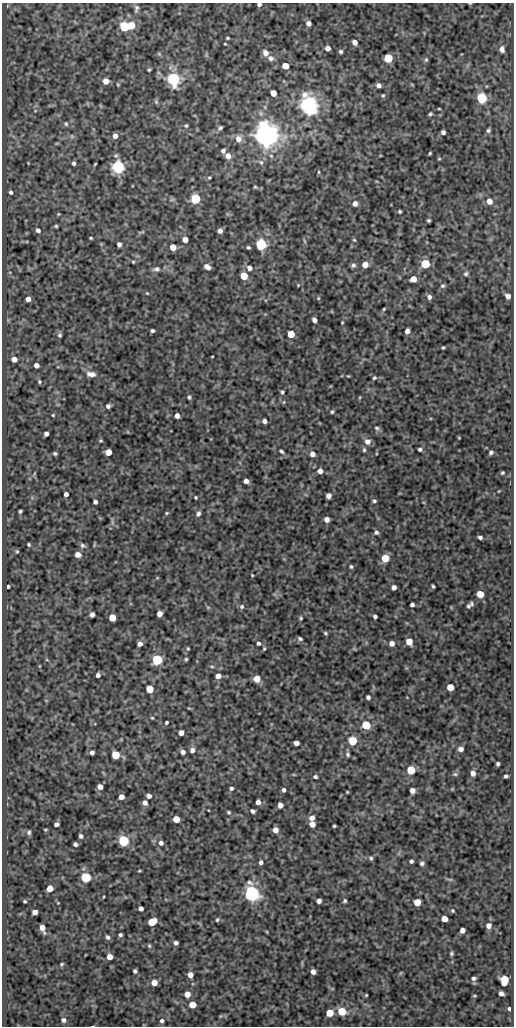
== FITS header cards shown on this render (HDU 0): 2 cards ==
NAXIS1  =                  512
NAXIS2  =                 1024

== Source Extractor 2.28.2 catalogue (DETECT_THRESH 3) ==
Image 512 x 1024 px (HDU 0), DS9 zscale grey, 1 PNG px = 1 image px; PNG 516 x 1028 px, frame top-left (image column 1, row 1024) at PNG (2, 3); no overlay
Background 70.6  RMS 0.48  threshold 1.45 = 3 sigma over >= 5 px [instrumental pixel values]
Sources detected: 270; all 270 listed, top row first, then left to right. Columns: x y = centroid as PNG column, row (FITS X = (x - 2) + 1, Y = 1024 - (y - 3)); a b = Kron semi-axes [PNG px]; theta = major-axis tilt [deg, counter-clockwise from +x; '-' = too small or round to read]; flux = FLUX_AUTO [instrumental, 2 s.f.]
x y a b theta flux
470 3 4 3 - 24
259 4 4 3 - 90
136 9 10 5 81 90
308 23 5 4 - 130
131 25 5 5 - 1000
124 26 5 5 - 3400
228 38 3 2 - 37
355 42 5 4 - 210
225 44 3 2 - 27
327 48 4 4 - 210
502 49 7 6 - 140
341 51 4 4 - 66
265 53 6 5 - 200
159 54 6 4 -45 41
271 58 7 6 - 140
388 58 5 5 - 2000
426 60 6 5 - 59
285 66 5 5 - 480
149 70 4 3 - 40
173 79 6 5 - 10000
106 81 5 5 - 330
379 85 5 4 - 120
412 85 5 3 - 28
273 93 5 4 - 470
383 95 5 4 - 41
482 98 5 5 - 3800
156 102 7 5 -70 49
308 105 7 6 - 27000
265 107 6 3 -72 42
439 109 4 2 - 28
35 111 5 3 - 31
430 114 4 3 - 54
66 124 6 5 - 54
186 125 5 4 - 49
220 128 6 4 32 66
488 130 5 4 - 67
443 132 4 4 - 97
265 135 7 7 - 53000
72 136 6 6 - 56
115 136 5 4 - 200
238 139 8 7 - 240
223 151 5 4 - 83
430 153 3 3 - 38
228 156 6 5 - 270
439 159 4 4 - 32
261 162 8 6 -57 95
28 163 2 2 - 19
74 163 4 4 - 75
95 164 3 2 - 30
118 167 5 5 - 10000
319 172 5 3 - 34
209 177 4 3 - 38
255 187 4 4 - 37
11 192 5 4 - 73
195 199 5 5 - 3600
172 200 7 4 19 45
489 201 6 6 - 280
355 203 6 6 - 150
400 211 3 3 - 46
58 214 4 3 - 31
429 220 3 3 - 48
56 226 4 4 - 47
38 230 5 4 - 100
220 231 4 4 - 140
141 232 10 3 18 47
91 238 3 3 - 37
185 240 5 4 - 290
354 240 5 4 - 37
304 241 6 4 -71 43
119 244 4 4 - 120
261 244 5 5 - 5800
173 247 5 5 - 570
248 247 4 3 - 50
133 262 4 4 - 36
365 264 5 5 - 390
425 264 5 5 - 2000
353 265 6 5 - 82
207 267 6 4 -29 180
249 268 6 6 - 160
156 269 9 6 6 130
466 274 6 5 - 70
244 276 5 5 - 970
413 279 5 5 - 390
298 285 4 3 - 29
442 286 6 5 - 63
147 293 4 4 - 31
508 296 5 4 - 180
429 297 5 5 - 120
318 298 4 4 - 32
28 299 5 4 - 200
384 309 3 3 - 33
314 320 5 4 - 130
342 322 3 2 - 28
152 331 4 3 - 64
407 331 5 4 - 180
291 334 5 5 - 900
59 335 6 5 - 67
443 347 4 3 - 41
212 357 3 2 - 22
14 359 5 4 - 310
36 365 4 4 - 210
91 374 12 7 -8 200
348 376 4 3 - 27
374 378 5 4 - 52
39 382 5 5 - 51
282 392 4 4 - 62
189 397 4 4 - 64
108 406 5 4 - 96
332 412 4 3 - 48
53 415 5 4 - 34
177 416 5 4 - 160
264 421 4 4 - 110
377 428 7 5 -33 66
46 434 4 4 - 120
459 438 3 2 - 23
101 441 5 3 - 38
367 441 6 6 - 200
420 449 4 3 - 71
364 450 6 4 -77 55
281 451 6 4 -35 57
108 452 5 5 - 520
491 452 5 4 - 74
55 453 3 3 - 50
312 454 5 5 - 220
320 471 5 4 - 220
502 473 4 3 - 46
246 481 5 4 - 150
66 494 4 4 - 130
328 496 5 4 - 180
196 497 3 3 - 40
374 501 4 4 - 57
95 502 4 4 - 110
20 511 4 3 - 61
166 513 4 4 - 36
198 514 6 5 - 100
327 519 5 4 - 230
112 522 7 4 -72 63
376 532 5 5 - 75
480 537 4 3 - 80
29 545 3 3 - 46
82 545 7 6 - 82
17 551 5 4 - 40
78 554 5 5 - 230
385 558 5 5 - 1100
351 566 4 4 - 54
252 575 3 2 - 30
8 586 3 3 - 74
433 586 4 3 - 48
394 587 4 4 - 150
480 594 5 5 - 880
472 604 5 4 - 51
412 605 4 4 - 90
242 606 6 6 - 77
468 606 6 5 - 55
208 607 6 4 0 41
92 614 4 4 - 140
159 614 5 4 - 270
375 617 4 4 - 79
112 618 5 5 - 870
301 618 4 4 - 43
325 633 4 3 - 45
300 639 6 4 -25 61
409 642 5 5 - 560
258 643 4 4 - 72
392 643 5 5 - 200
140 644 5 4 - 130
188 648 3 3 - 35
264 649 4 3 - 38
354 649 6 3 -37 31
186 659 4 3 - 44
47 660 5 3 - 31
157 660 5 5 - 4100
39 666 5 3 - 30
212 666 6 4 -1 43
98 675 4 4 - 120
218 676 5 5 - 200
257 679 5 5 - 610
450 687 5 5 - 730
150 689 5 5 - 840
368 697 4 4 - 89
189 708 6 3 -18 29
152 718 4 3 - 33
166 722 4 3 - 53
366 725 5 5 - 2100
181 733 5 4 - 210
353 741 5 5 - 1800
296 743 5 4 - 170
461 749 5 4 - 150
192 750 5 5 - 150
92 752 4 4 - 100
183 752 5 5 - 120
348 754 6 5 - 68
115 755 5 5 - 1400
498 764 4 4 - 71
411 770 5 5 - 1300
473 773 5 4 - 170
455 774 6 5 - 54
506 776 4 3 - 69
315 777 4 3 - 71
100 787 5 4 - 240
231 788 4 4 - 76
284 790 4 3 - 81
412 791 5 5 - 180
347 792 3 2 - 27
149 796 5 4 - 150
121 797 5 4 - 240
258 802 4 4 - 170
145 803 6 5 - 140
280 805 5 5 - 230
252 811 5 4 - 80
229 812 4 3 - 50
312 818 6 5 - 170
176 819 5 5 - 600
56 824 4 4 - 110
312 824 5 5 - 290
334 826 3 3 - 45
45 830 3 2 - 30
275 830 5 5 - 310
29 832 5 4 - 77
81 836 4 4 - 73
123 841 5 5 - 5100
161 843 5 5 - 110
75 844 4 4 - 89
371 858 5 5 - 62
411 861 4 4 - 75
261 862 4 4 - 94
422 863 4 4 - 81
139 871 5 3 - 31
86 877 5 5 - 3500
449 879 10 3 -8 51
50 888 5 5 - 520
252 893 6 6 - 15000
103 897 4 2 - 26
25 901 3 3 - 44
319 901 4 4 - 160
345 901 4 4 - 55
417 902 5 5 - 820
141 909 4 4 - 130
453 911 5 5 - 44
35 912 5 4 - 220
444 919 5 5 - 400
217 920 5 4 - 44
152 922 6 5 - 1200
489 926 6 5 - 180
42 928 7 4 -71 240
462 930 5 4 - 180
267 932 5 3 - 26
120 935 4 3 - 66
108 937 6 5 - 79
176 943 4 4 - 100
149 946 6 4 -68 49
451 953 4 4 - 50
110 957 5 5 - 370
62 964 5 4 - 47
135 971 4 4 - 68
313 972 5 4 - 170
190 975 5 4 - 260
473 978 5 4 - 82
504 980 7 5 85 1400
154 982 5 5 - 420
501 993 5 4 - 140
187 994 5 5 - 320
366 995 3 3 - 32
474 996 4 2 - 32
192 1005 5 5 - 680
509 1009 4 3 - 54
342 1011 5 5 - 1100
329 1013 5 5 - 960
64 1020 6 5 - 94
162 1021 5 4 - 80
At the frame edge (FLAGS 8, measured only in part): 2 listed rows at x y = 470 3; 259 4